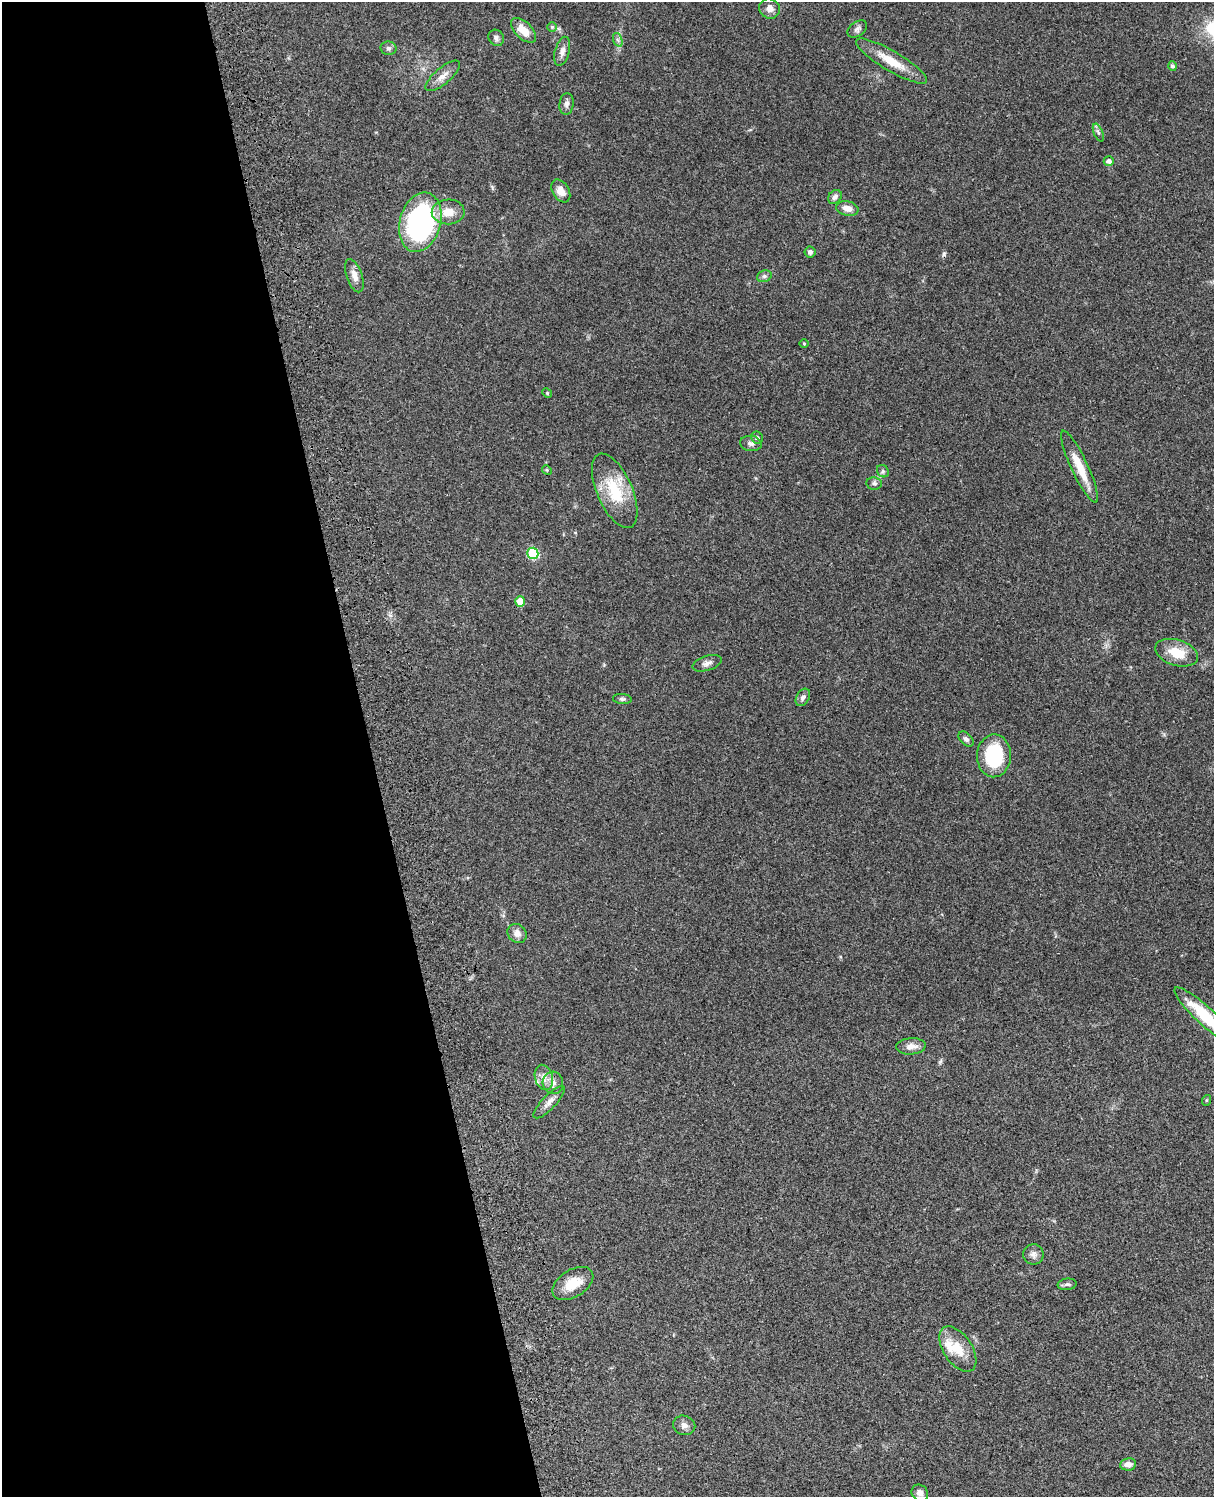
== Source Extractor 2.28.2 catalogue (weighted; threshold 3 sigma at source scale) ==
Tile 5 of 4 x 3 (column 1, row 2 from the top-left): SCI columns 122-1333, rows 1773-3267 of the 5088 x 4926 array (HDU 1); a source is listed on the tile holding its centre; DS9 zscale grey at full resolution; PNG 1216 x 1499 px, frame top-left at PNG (2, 2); each listed source drawn as its Kron ellipse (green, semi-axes under 4 px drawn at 4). Shown black and unused: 31% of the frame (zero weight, under 3 of 4 exposures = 6% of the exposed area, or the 3 px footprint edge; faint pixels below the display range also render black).
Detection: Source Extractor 2.28.2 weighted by HDU 2 'WHT'; one run over the whole footprint, this tile lists its part. Background 0.09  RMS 0.0061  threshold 0.0276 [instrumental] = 3 sigma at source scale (4.5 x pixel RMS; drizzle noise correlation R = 1.50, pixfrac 1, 0.05/0.05 arcsec/px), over >= 5 px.
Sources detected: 55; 1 cosmic-ray / hot-pixel residue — neither listed nor drawn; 1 inside a brighter listed object's ellipse — not listed separately; the other 53 listed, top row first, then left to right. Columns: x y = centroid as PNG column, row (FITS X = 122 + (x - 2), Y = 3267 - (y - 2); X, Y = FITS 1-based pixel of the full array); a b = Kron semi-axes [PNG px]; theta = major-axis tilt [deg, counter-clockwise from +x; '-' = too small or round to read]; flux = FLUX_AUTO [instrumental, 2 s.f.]
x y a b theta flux
769 9 10 10 - 3.7
552 27 5 5 - 0.81
857 29 11 7 37 2.1
523 30 15 8 -45 8.4
496 38 8 7 - 1.9
618 40 7 4 -71 1.4
389 48 8 7 - 1.6
562 51 15 7 75 3.2
891 61 41 10 -31 14
1172 66 5 4 - 1.4
443 76 21 8 40 5.1
566 104 11 7 82 2.3
1098 133 9 4 -68 1.5
1109 161 5 5 - 2.2
561 191 12 8 -59 5.7
835 197 8 6 48 2.2
847 208 11 7 -11 4.6
448 212 16 12 2 9.1
420 222 30 20 74 130
810 252 5 5 - 1.4
354 276 17 8 -71 4.6
764 276 7 5 20 1.5
804 343 5 3 - 0.54
547 393 5 4 - 0.7
757 438 6 5 - 1.2
751 443 11 7 -7 2.3
1080 467 40 8 -65 14
547 470 5 4 - 0.67
883 471 6 5 - 1.2
874 483 8 6 -9 1.5
615 491 40 17 -66 26
533 553 6 5 - 40
520 601 5 5 - 12
1177 653 22 13 -16 14
707 663 15 7 17 2.8
803 697 9 6 58 2.2
622 699 9 5 -6 1.4
966 739 9 5 -45 1.8
994 756 21 17 88 38
517 933 10 8 -45 3.8
1205 1016 41 9 -43 30
911 1046 15 8 4 4.7
544 1077 13 9 -75 4.5
553 1083 11 10 - 3.9
1207 1100 5 3 - 0.61
549 1102 21 7 47 4
1033 1254 10 10 - 3
573 1284 22 13 32 12
1067 1284 9 5 5 1.6
958 1349 25 14 -56 13
684 1425 11 9 -20 2.9
1128 1464 8 6 9 3.4
920 1493 9 7 -48 3
Isophote crosses this tile's border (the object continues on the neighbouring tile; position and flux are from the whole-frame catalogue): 1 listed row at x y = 1205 1016